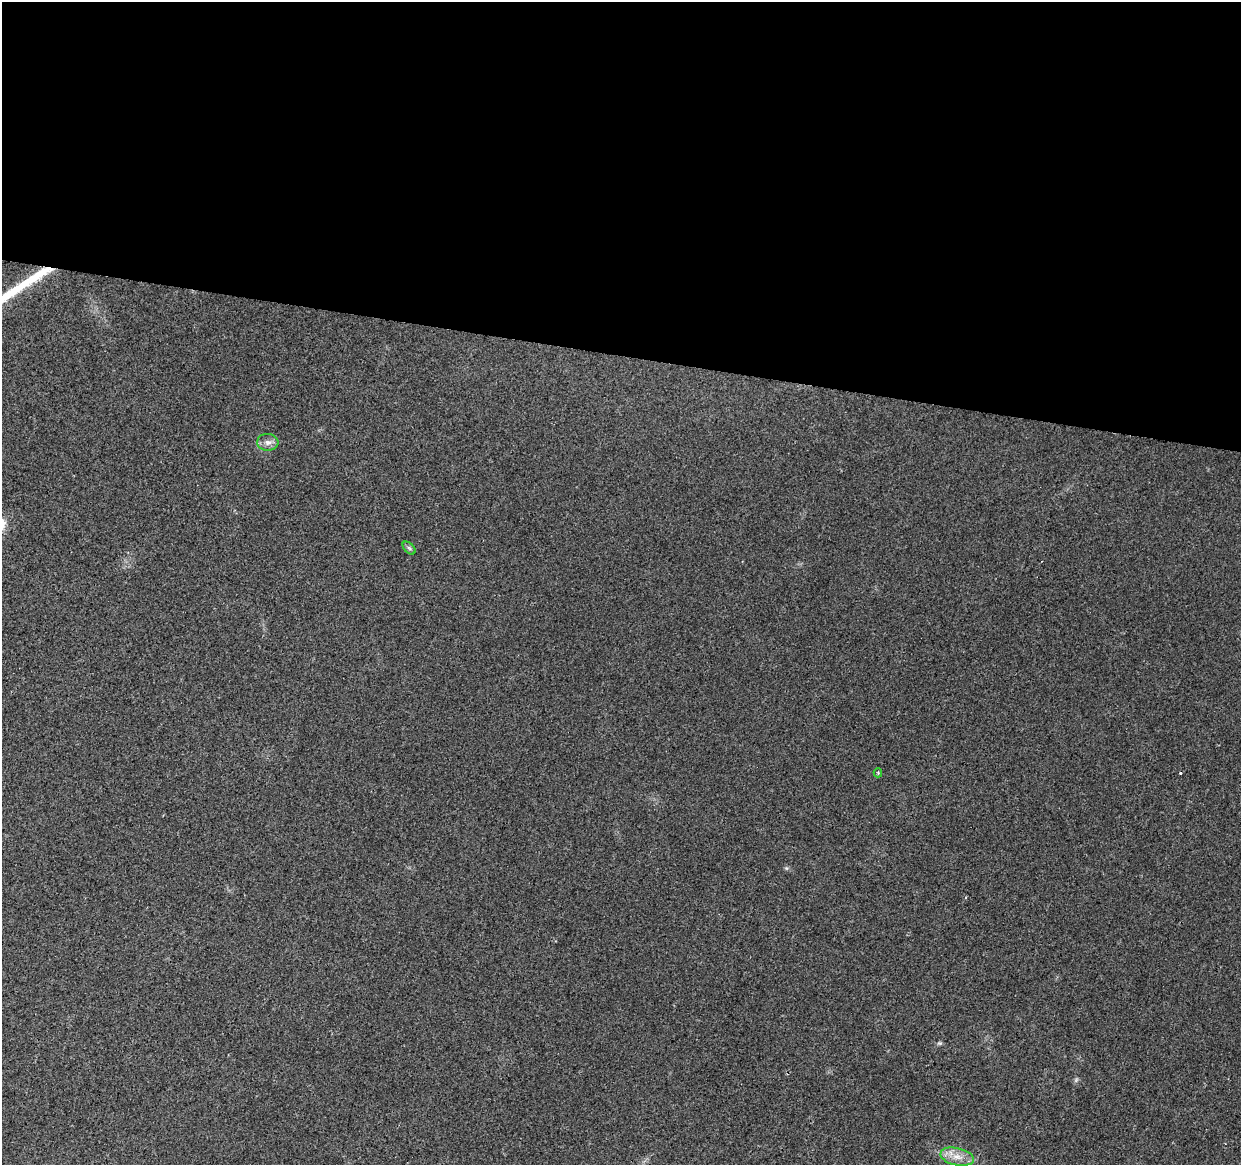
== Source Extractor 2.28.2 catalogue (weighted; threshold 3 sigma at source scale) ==
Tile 3 of 4 x 4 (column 3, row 1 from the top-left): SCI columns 2485-3723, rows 3775-4937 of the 4961 x 5162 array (HDU 1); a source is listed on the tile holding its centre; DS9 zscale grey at full resolution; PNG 1243 x 1167 px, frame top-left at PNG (2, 2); each listed source drawn as its Kron ellipse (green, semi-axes under 4 px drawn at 4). Shown black and unused: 30% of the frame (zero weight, under 2 of 3 exposures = <1% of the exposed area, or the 3 px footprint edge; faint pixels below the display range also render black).
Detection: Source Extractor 2.28.2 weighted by HDU 2 'WHT'; one run over the whole footprint, this tile lists its part. Background 0.028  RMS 0.0057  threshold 0.0257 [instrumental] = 3 sigma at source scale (4.5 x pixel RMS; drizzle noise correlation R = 1.50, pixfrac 1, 0.0396/0.0396 arcsec/px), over >= 5 px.
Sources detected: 6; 2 cosmic-ray / hot-pixel residue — neither listed nor drawn; the other 4 listed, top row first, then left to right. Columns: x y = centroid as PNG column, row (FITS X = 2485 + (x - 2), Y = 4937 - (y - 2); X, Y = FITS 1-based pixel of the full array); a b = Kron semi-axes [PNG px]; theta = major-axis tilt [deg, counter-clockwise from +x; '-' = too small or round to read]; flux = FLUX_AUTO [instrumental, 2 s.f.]
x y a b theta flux
268 442 11 8 -5 3
409 548 8 4 -45 1.2
878 773 4 3 - 0.79
957 1157 17 8 -12 6.2